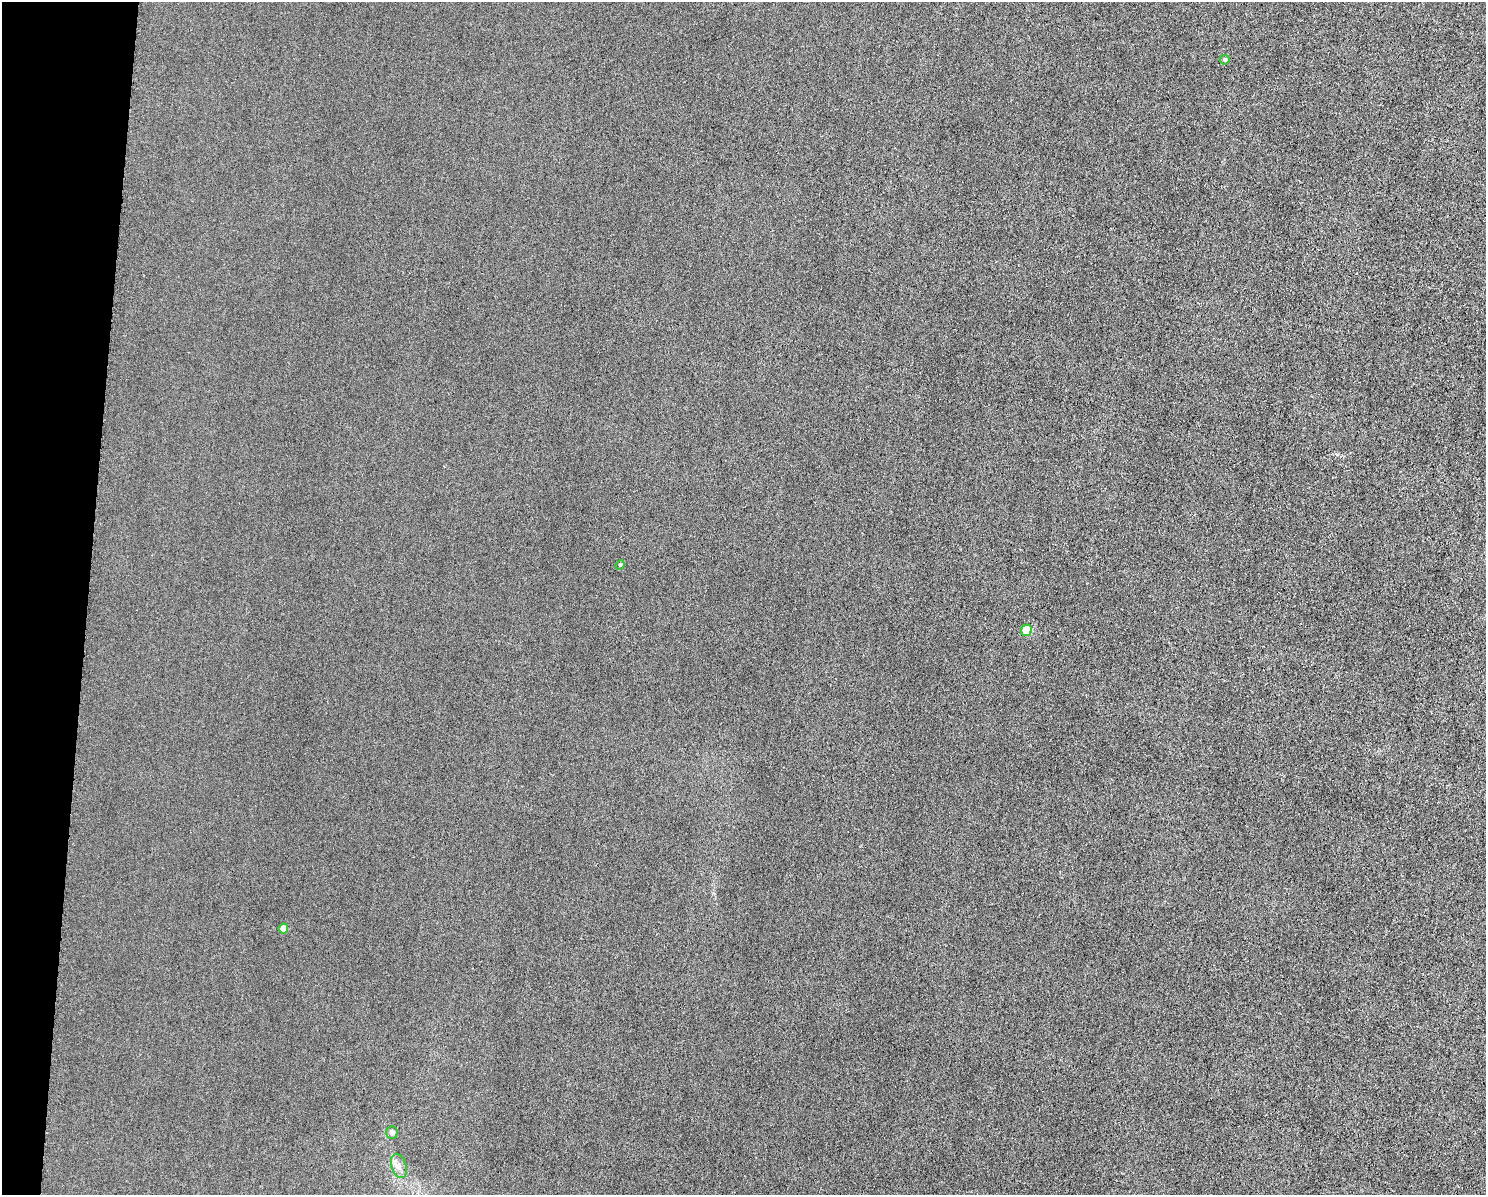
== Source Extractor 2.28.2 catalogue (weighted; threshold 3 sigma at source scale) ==
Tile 7 of 3 x 4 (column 1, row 3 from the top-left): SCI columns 232-1715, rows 1198-2390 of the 4800 x 4779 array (HDU 1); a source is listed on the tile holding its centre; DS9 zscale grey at full resolution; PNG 1488 x 1197 px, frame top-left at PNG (2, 2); each listed source drawn as its Kron ellipse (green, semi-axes under 4 px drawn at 4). Shown black and unused: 6% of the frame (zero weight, under 3 of 6 exposures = <1% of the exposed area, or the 3 px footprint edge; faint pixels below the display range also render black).
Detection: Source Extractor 2.28.2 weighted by HDU 2 'WHT'; one run over the whole footprint, this tile lists its part. Background 0.00826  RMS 0.0031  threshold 0.0128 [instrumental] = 3 sigma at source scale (4.09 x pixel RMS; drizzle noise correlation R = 1.36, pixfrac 0.8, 0.05/0.05 arcsec/px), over >= 5 px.
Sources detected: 6; all 6 listed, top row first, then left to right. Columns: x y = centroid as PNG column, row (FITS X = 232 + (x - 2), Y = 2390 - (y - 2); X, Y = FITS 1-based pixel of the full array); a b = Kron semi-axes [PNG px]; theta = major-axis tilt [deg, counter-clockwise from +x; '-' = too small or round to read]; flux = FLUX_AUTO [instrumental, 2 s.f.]
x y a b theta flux
1225 60 5 4 - 0.61
620 565 5 4 - 0.29
1027 630 6 5 - 11
283 928 5 4 - 2.1
392 1133 6 5 - 1.2
399 1166 12 7 -74 1.7